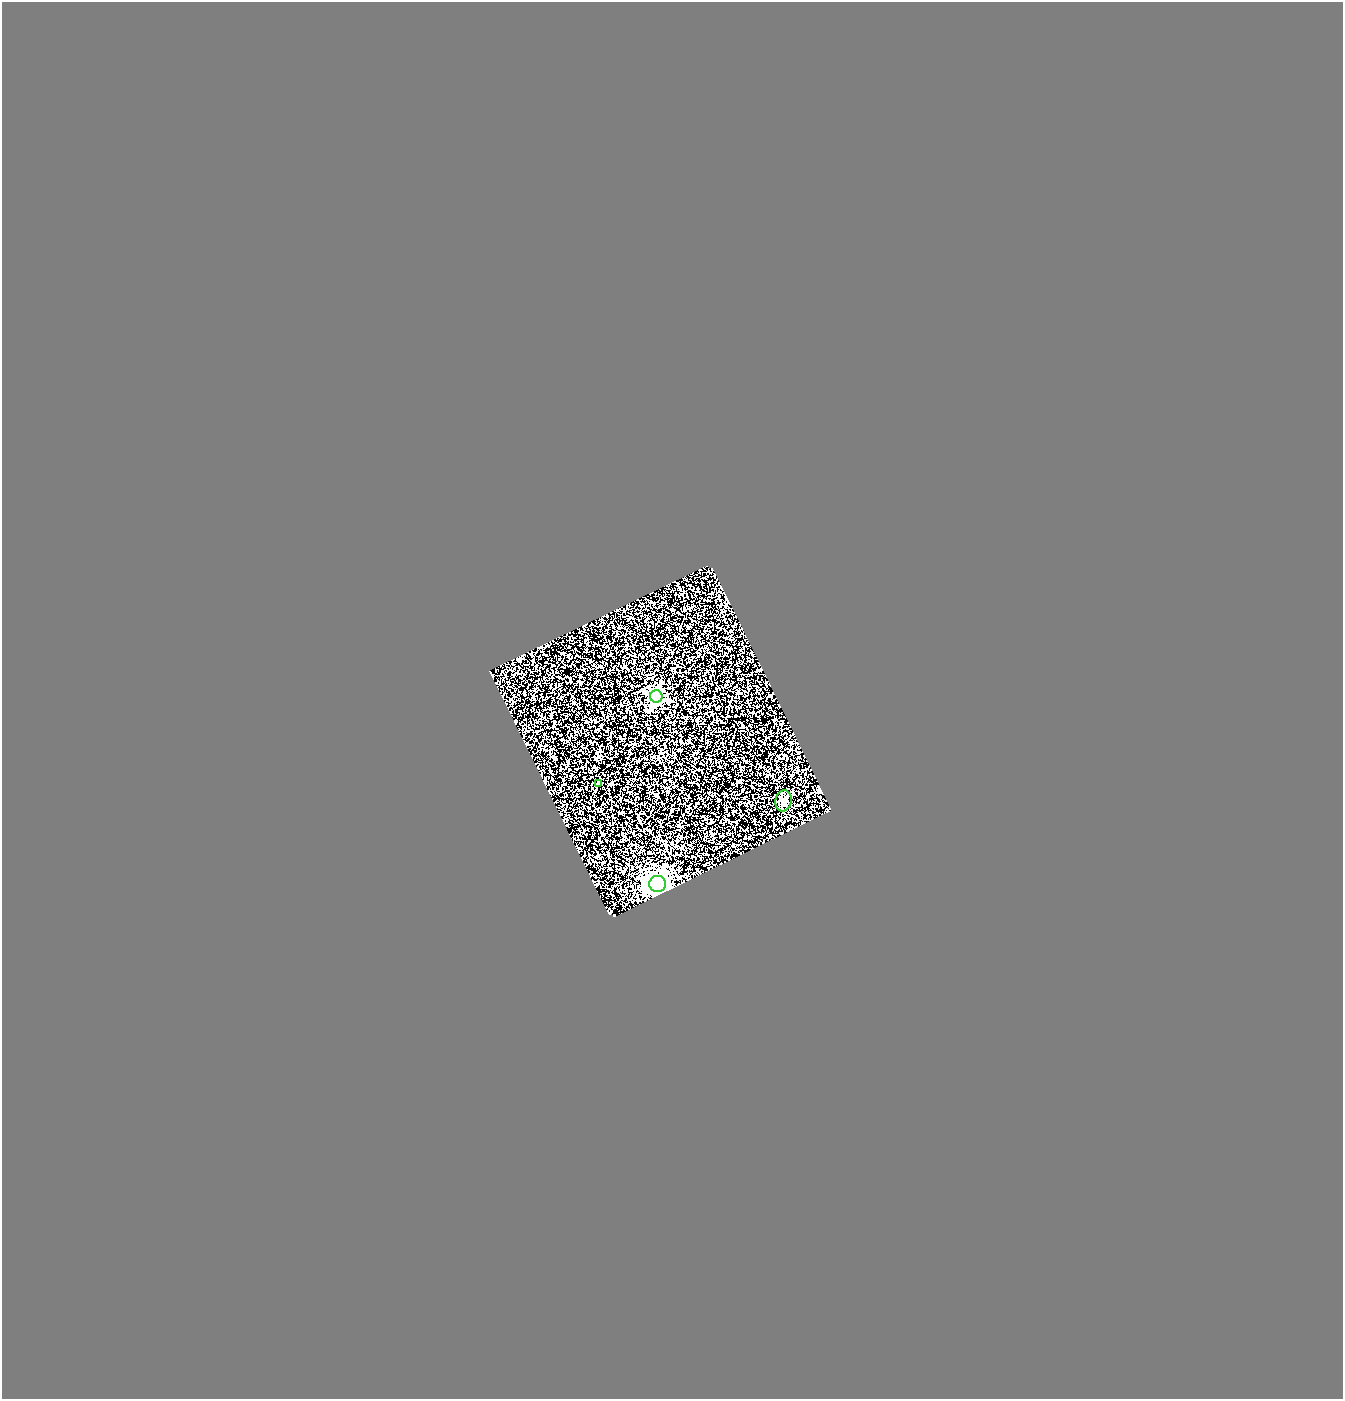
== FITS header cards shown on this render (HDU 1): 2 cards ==
NAXIS1  =                 1341
NAXIS2  =                 1397

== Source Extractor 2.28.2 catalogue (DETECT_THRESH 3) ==
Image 1341 x 1397 px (HDU 1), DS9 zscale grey, 1 PNG px = 1 image px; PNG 1345 x 1401 px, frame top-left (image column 1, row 1397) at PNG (2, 2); each listed source drawn as its Kron ellipse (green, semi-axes under 4 px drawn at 4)
Background 0.842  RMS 0.63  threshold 1.9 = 3 sigma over >= 5 px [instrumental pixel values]
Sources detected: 4; all 4 listed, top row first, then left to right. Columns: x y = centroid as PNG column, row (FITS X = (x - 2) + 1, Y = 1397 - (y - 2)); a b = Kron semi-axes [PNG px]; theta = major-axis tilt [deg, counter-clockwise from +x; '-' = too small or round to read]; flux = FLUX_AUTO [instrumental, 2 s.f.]
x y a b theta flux
656 696 6 6 - 7300
598 783 3 3 - 31
783 801 10 8 81 220
658 884 8 8 - 34000